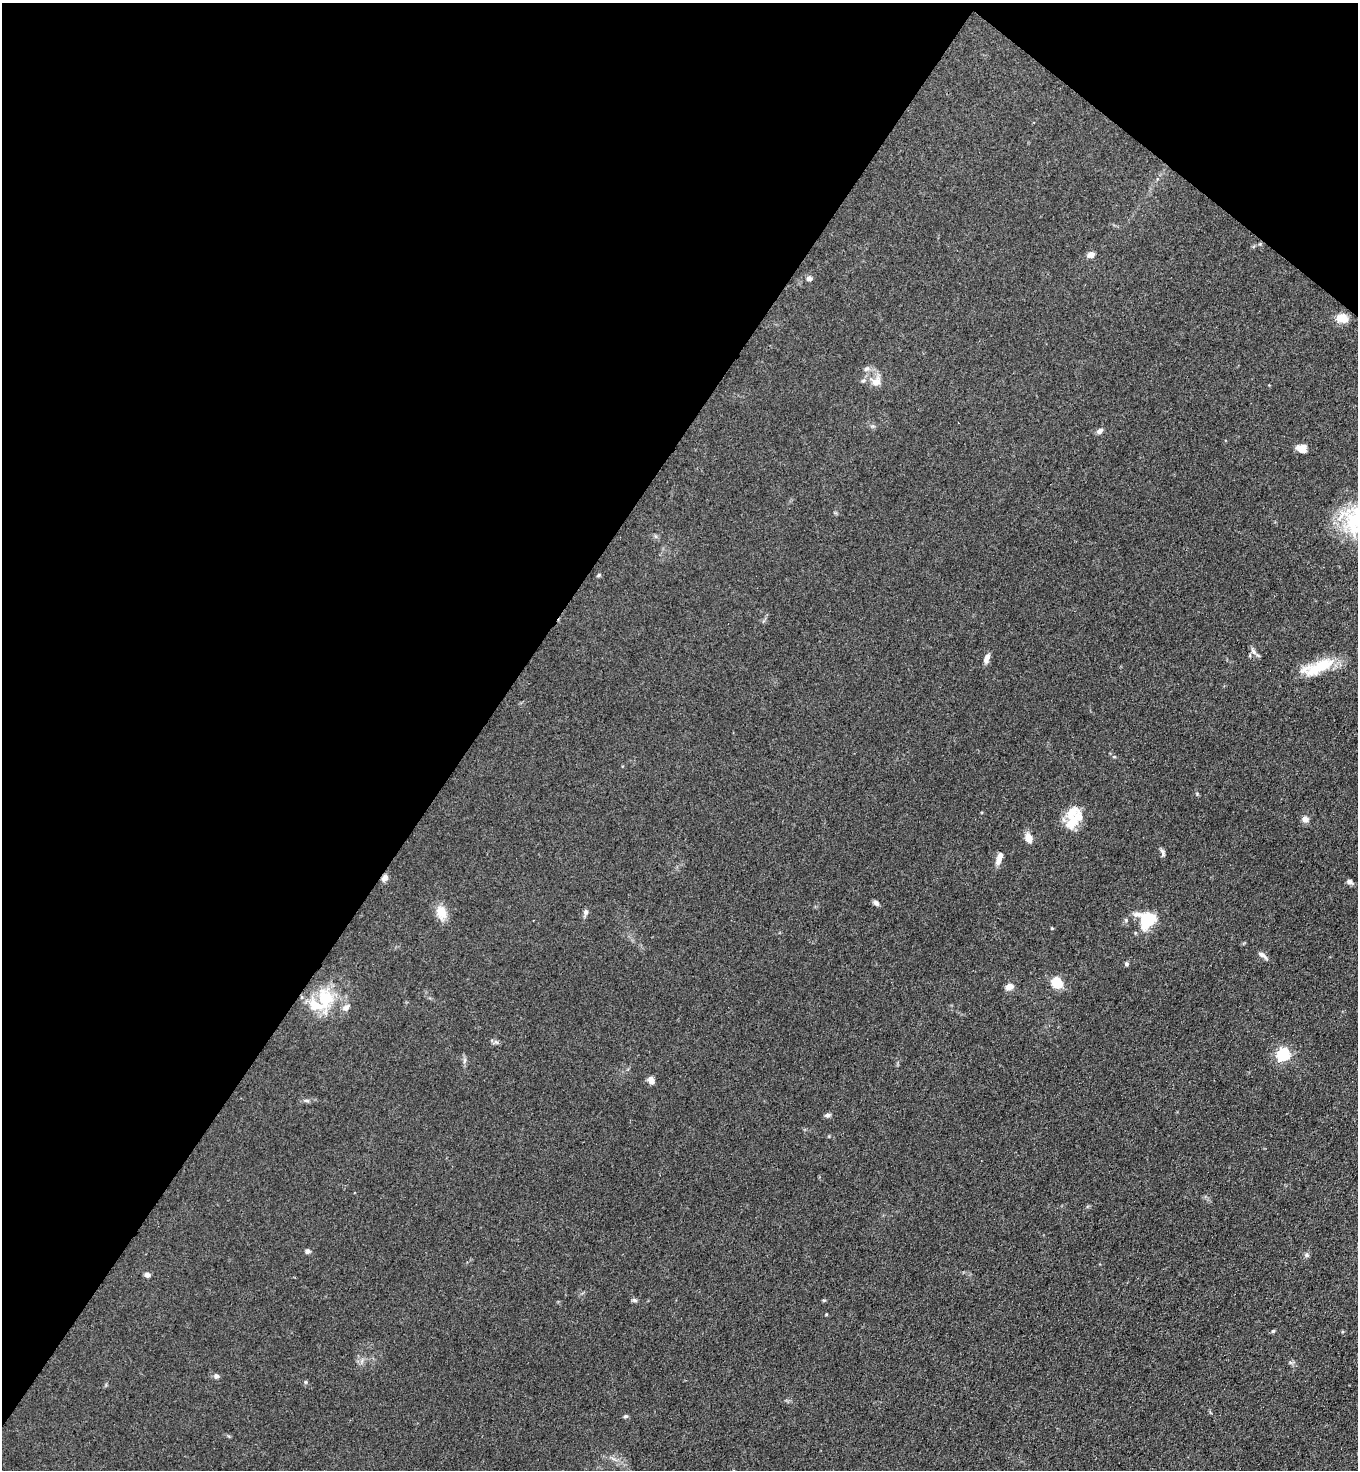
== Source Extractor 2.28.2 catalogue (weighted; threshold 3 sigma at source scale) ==
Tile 2 of 4 x 4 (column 2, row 1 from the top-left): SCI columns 1557-2912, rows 4441-5908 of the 5963 x 5945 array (HDU 1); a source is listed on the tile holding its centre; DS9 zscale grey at full resolution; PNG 1360 x 1472 px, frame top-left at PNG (2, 3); no overlay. Shown black and unused: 38% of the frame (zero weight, under 3 of 4 exposures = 5% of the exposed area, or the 3 px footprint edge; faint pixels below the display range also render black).
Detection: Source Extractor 2.28.2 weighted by HDU 2 'WHT'; one run over the whole footprint, this tile lists its part. Background 0.103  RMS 0.0074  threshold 0.0333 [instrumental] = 3 sigma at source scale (4.5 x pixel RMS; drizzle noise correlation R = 1.50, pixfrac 1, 0.05/0.05 arcsec/px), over >= 5 px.
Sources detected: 48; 2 inside a brighter listed object's ellipse — not listed separately; the other 46 listed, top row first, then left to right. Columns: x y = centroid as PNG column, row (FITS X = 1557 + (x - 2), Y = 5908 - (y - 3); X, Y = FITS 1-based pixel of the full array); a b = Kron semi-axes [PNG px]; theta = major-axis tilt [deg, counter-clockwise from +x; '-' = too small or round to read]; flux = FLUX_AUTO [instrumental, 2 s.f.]
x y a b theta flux
1091 255 8 6 19 4.1
809 279 8 6 9 2.1
1342 318 14 10 -9 8.9
867 369 8 6 20 2.1
876 381 15 11 38 6.4
1100 431 8 6 33 2.5
1301 448 12 9 -18 5.9
1357 519 43 36 49 64
599 575 6 4 29 0.97
1253 651 11 5 -52 2.5
987 658 13 6 68 3.6
1318 667 44 14 21 26
1114 757 5 3 - 0.67
1073 816 31 15 80 18
1305 819 6 5 - 5.3
1028 838 9 6 -69 7.8
1163 852 11 5 -73 1.9
999 858 15 6 71 6.1
385 878 8 7 - 3.3
1349 882 9 6 -14 2
876 903 8 6 -42 2
441 912 16 11 -73 11
586 912 7 6 - 2.3
1147 919 11 10 - 51
1052 928 4 3 - 0.71
1262 955 13 5 -37 3.2
1126 964 5 5 - 1.3
1057 983 9 7 -56 20
1009 987 8 6 26 6
325 999 28 21 -84 29
346 1008 10 7 38 3.4
496 1042 8 5 -44 1.6
1283 1054 6 6 - 120
464 1061 8 3 71 1.4
651 1080 9 7 -59 3.8
306 1101 8 4 -9 1.5
827 1115 9 5 5 1.7
308 1251 6 5 - 2
1307 1255 6 6 - 1.5
147 1275 6 6 - 2.4
635 1300 7 5 -21 1.4
826 1314 3 3 - 0.6
1273 1331 5 4 - 0.93
216 1376 6 6 - 2.1
305 1382 5 5 - 1
625 1416 6 4 19 1.1
Overlapping masked pixels (flux is a lower limit): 1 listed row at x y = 385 878
Isophote crosses this tile's border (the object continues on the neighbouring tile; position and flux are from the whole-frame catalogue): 1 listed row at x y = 1357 519